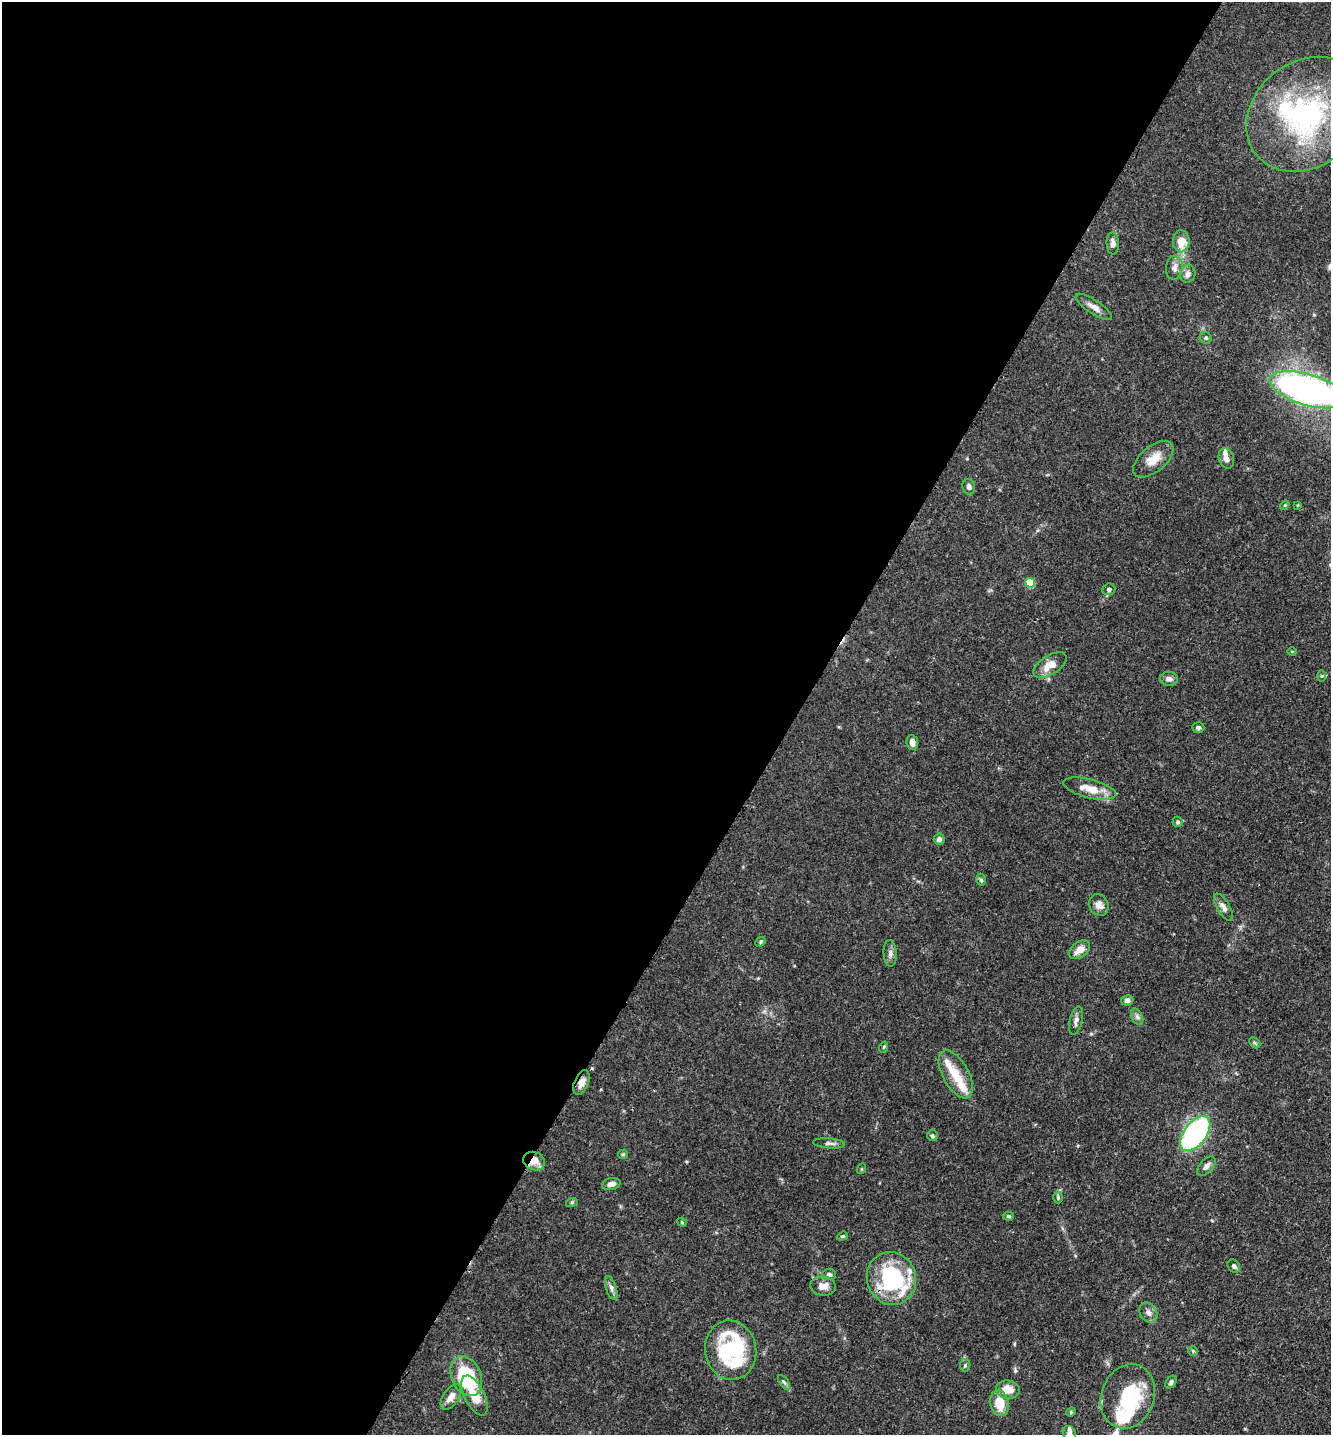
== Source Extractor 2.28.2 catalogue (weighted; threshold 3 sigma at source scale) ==
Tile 5 of 4 x 4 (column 1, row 2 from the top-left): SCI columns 234-1562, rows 2962-4394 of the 5929 x 5919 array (HDU 1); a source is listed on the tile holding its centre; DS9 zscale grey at full resolution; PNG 1333 x 1437 px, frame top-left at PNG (2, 2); each listed source drawn as its Kron ellipse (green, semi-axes under 4 px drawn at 4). Shown black and unused: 60% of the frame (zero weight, under 3 of 4 exposures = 9% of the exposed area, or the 3 px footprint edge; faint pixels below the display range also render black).
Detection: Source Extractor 2.28.2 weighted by HDU 2 'WHT'; one run over the whole footprint, this tile lists its part. Background 0.0893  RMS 0.0038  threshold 0.0171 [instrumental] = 3 sigma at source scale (4.5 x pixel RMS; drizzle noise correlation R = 1.50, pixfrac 1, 0.05/0.05 arcsec/px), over >= 5 px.
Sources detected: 78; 1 inside a brighter object's white glare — neither listed nor drawn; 8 inside a brighter listed object's ellipse — not listed separately; the other 69 listed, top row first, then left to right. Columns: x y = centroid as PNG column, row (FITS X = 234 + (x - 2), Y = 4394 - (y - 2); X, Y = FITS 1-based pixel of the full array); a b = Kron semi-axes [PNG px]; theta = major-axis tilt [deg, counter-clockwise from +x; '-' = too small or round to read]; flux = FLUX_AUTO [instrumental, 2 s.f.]
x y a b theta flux
1306 114 65 52 39 74
1181 241 11 8 89 6.2
1113 243 11 6 -87 2
1174 268 12 8 81 2.3
1188 274 9 7 66 1.7
1094 307 21 7 -34 2.6
1206 338 6 5 - 0.71
1307 390 39 15 -17 160
1226 458 10 7 -71 2.1
1153 459 24 12 40 6.1
969 487 8 6 -74 1.3
1285 505 4 3 - 0.38
1298 505 4 3 - 0.32
1030 583 5 5 - 14
1109 589 6 5 - 0.99
1292 651 5 3 - 0.33
1050 665 19 9 32 5.7
1321 676 6 4 89 0.47
1169 679 9 7 -5 1.9
1198 727 6 5 - 0.84
912 743 7 5 -83 2.3
1090 789 27 9 -14 6.8
1178 822 5 5 - 0.8
939 839 5 5 - 1.5
981 880 6 4 -73 0.76
1099 905 11 9 -60 2.7
1223 907 15 6 -59 2.2
761 942 5 4 - 0.54
1079 950 12 7 36 3.8
890 953 13 6 -86 1.6
1127 1000 6 5 - 1.7
1137 1017 9 5 -65 1.1
1076 1021 14 6 77 1.8
1255 1043 6 4 -44 0.6
884 1047 5 3 - 0.44
956 1074 26 13 -61 8.3
581 1083 13 7 68 2.5
1195 1134 20 11 52 76
932 1136 5 5 - 0.79
829 1143 16 5 -5 1.4
623 1154 5 4 - 0.45
534 1161 11 9 -24 6
1206 1166 12 6 49 1.8
861 1169 5 3 - 0.33
611 1184 9 6 12 2
1058 1197 6 5 - 0.51
572 1202 6 4 19 0.48
1008 1216 5 4 - 0.73
682 1222 5 4 - 0.39
842 1236 6 4 19 0.54
1234 1266 7 5 -48 1.1
829 1274 7 5 1 1.1
891 1278 27 24 -71 38
823 1286 13 9 -7 3
611 1288 12 5 -73 1.5
1148 1312 11 8 -56 2.1
731 1350 30 25 -81 43
1193 1351 5 5 - 0.49
965 1365 6 5 - 0.71
466 1376 21 14 -66 31
784 1382 8 4 -54 0.75
1171 1382 7 4 53 0.92
1008 1390 12 9 -6 5.5
475 1396 21 10 -63 6.4
1128 1396 33 26 70 26
451 1397 14 7 56 3.3
1000 1403 13 9 -77 7.7
1071 1412 5 4 - 0.45
1069 1433 8 6 -59 1.6
Overlapping masked pixels (flux is a lower limit): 3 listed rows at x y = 581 1083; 534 1161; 891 1278
Isophote crosses this tile's border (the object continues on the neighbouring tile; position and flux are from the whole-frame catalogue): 2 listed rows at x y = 1307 390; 1069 1433